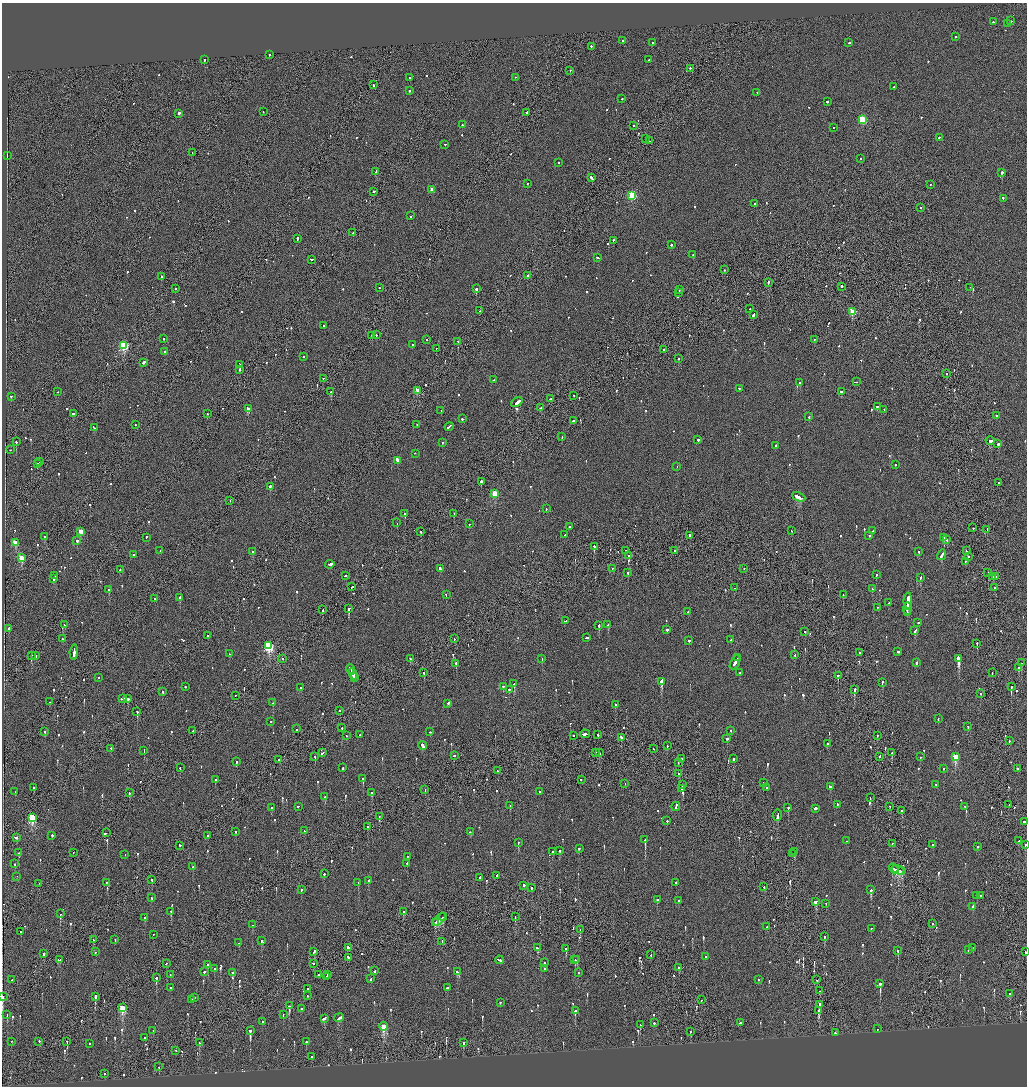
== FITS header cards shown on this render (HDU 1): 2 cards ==
NAXIS1  =                 2050
NAXIS2  =                 2168

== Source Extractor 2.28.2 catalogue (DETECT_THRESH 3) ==
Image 2050 x 2168 px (HDU 1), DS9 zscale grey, zoomed out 1/2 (1 PNG px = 2 x 2 image px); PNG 1029 x 1088 px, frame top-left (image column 2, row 2168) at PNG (2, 3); each listed source drawn as its Kron ellipse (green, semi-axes under 4 px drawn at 4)
Background -0.078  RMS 0.067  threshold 0.202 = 3 sigma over >= 5 px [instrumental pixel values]
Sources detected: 1025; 34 cannot appear on this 1/2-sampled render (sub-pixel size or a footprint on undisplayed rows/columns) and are neither listed nor drawn; of the other 991, the 500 brightest by FLUX_AUTO listed and drawn (491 fainter detections omitted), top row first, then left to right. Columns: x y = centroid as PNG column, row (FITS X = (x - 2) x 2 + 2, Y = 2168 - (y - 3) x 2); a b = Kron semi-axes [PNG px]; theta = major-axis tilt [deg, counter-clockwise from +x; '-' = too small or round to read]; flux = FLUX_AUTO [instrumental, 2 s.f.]
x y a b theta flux
1010 21 2 2 - 590
993 22 2 2 - 130
1008 24 2 2 - 290
956 37 2 2 - 210
623 41 3 2 - 150
653 43 2 2 - 370
849 43 2 2 - 190
591 47 2 2 - 140
269 55 2 2 - 300
205 60 2 2 - 240
648 60 2 2 - 110
690 69 2 2 - 120
570 71 2 1 - 120
410 78 2 2 - 270
515 78 2 1 - 68
373 85 2 2 - 170
894 87 2 2 - 70
409 91 2 2 - 320
757 93 2 2 - 82
622 99 2 2 - 100
827 102 2 2 - 300
263 112 2 2 - 78
527 113 3 2 - 120
179 114 2 2 - 390
862 120 3 3 - 830
462 125 2 2 - 160
634 126 2 2 - 74
834 128 2 2 - 69
939 138 2 1 - 120
645 139 2 2 - 95
649 141 2 2 - 180
445 145 2 2 - 71
192 153 2 1 - 180
7 156 2 1 - 120
861 159 2 2 - 71
558 163 2 2 - 85
376 172 3 2 - 460
1002 173 2 2 - 1200
591 178 4 2 - 220
527 184 2 2 - 72
930 185 2 1 - 99
432 190 2 2 - 120
374 192 2 2 - 160
632 196 3 3 - 900
1003 199 3 2 - 110
755 204 2 2 - 150
920 208 2 2 - 270
411 216 2 2 - 120
353 233 2 1 - 110
297 239 3 2 - 220
613 241 2 2 - 83
671 245 2 2 - 100
693 255 2 2 - 210
598 258 3 2 - 180
311 260 3 2 - 190
724 270 2 1 - 70
528 276 2 2 - 470
161 277 2 2 - 190
768 283 2 2 - 760
842 287 2 2 - 570
379 288 2 2 - 91
970 288 2 1 - 87
176 289 2 2 - 95
476 289 2 2 - 1100
679 290 4 2 - 460
679 292 2 1 - 210
750 309 2 1 - 94
479 311 2 2 - 73
852 312 3 3 - 420
753 315 3 2 - 400
324 326 2 2 - 93
376 335 2 2 - 110
372 336 2 1 - 72
164 339 2 2 - 77
427 340 2 2 - 110
814 340 2 2 - 95
458 342 2 2 - 110
412 345 2 2 - 80
124 346 3 3 - 1200
436 349 2 2 - 82
664 350 2 2 - 97
165 352 2 2 - 130
304 357 2 2 - 73
679 359 2 2 - 130
143 363 3 2 - 370
239 365 2 2 - 340
240 370 3 2 - 160
946 374 2 2 - 94
323 379 2 2 - 88
493 380 2 1 - 76
856 382 2 2 - 80
800 383 2 2 - 760
739 389 2 2 - 78
417 391 3 2 - 210
58 392 2 1 - 72
331 392 2 2 - 550
841 392 2 2 - 870
574 396 2 1 - 79
11 397 2 1 - 88
550 399 3 2 - 230
517 403 6 2 36 810
877 407 2 2 - 270
541 408 3 2 - 150
248 409 3 2 - 190
884 410 2 1 - 210
441 411 2 1 - 68
74 414 3 2 - 360
207 414 2 2 - 270
996 416 2 2 - 160
809 417 2 2 - 110
462 419 2 2 - 210
573 421 2 2 - 440
135 425 2 2 - 95
417 425 2 2 - 130
449 427 5 2 - 250
94 428 3 2 - 140
562 437 2 2 - 130
698 440 2 2 - 290
990 441 4 2 - 400
16 442 2 2 - 180
442 443 2 2 - 100
998 444 2 2 - 340
776 446 2 2 - 300
10 450 2 2 - 100
415 454 2 1 - 82
397 461 3 2 - 650
40 462 2 2 - 130
37 464 2 2 - 69
896 465 2 2 - 77
677 467 2 2 - 80
481 482 2 2 - 390
999 483 2 2 - 80
270 487 2 2 - 330
495 494 3 3 - 560
799 497 7 2 -24 750
230 501 2 1 - 68
546 509 2 2 - 79
405 514 2 2 - 120
454 514 2 1 - 74
397 523 2 1 - 71
470 524 2 2 - 110
570 527 2 2 - 340
973 528 2 2 - 72
987 530 2 1 - 95
791 531 2 2 - 99
873 531 2 2 - 81
81 532 3 3 - 330
421 532 3 2 - 190
565 535 2 2 - 93
689 536 3 2 - 160
869 536 2 2 - 110
44 537 2 2 - 210
146 538 2 2 - 85
944 538 2 2 - 420
947 540 2 2 - 120
77 541 2 2 - 250
15 543 3 3 - 300
594 547 2 2 - 400
160 551 2 2 - 70
625 551 2 1 - 130
675 551 2 2 - 240
967 551 3 2 - 82
252 552 2 2 - 120
919 552 2 2 - 200
134 555 2 2 - 97
942 555 5 2 - 630
629 556 2 2 - 290
969 557 2 1 - 76
22 558 3 3 - 380
966 562 3 2 - 230
330 565 5 2 - 590
440 569 3 2 - 190
612 569 2 1 - 95
744 569 2 1 - 77
120 570 2 2 - 85
628 573 2 2 - 160
988 573 2 2 - 450
876 575 2 2 - 120
55 576 2 2 - 160
345 576 2 2 - 130
992 577 2 2 - 170
996 577 2 2 - 210
920 578 2 2 - 220
53 579 2 2 - 160
352 587 3 2 - 110
735 588 2 1 - 100
995 588 2 1 - 74
872 589 2 1 - 150
109 590 2 2 - 140
446 595 2 2 - 86
843 595 2 1 - 94
180 598 2 2 - 340
155 599 2 1 - 72
908 601 8 2 87 730
889 603 2 1 - 96
878 608 2 2 - 69
349 609 3 2 - 650
907 609 6 2 85 910
323 610 3 1 - 140
688 612 2 1 - 87
907 613 2 1 - 210
566 621 3 2 - 250
918 623 2 2 - 170
64 625 2 2 - 87
608 625 2 2 - 110
599 626 3 2 - 290
9 629 3 2 - 160
667 630 2 2 - 610
915 631 4 2 - 170
805 632 2 2 - 78
208 636 2 2 - 88
587 638 3 2 - 130
62 639 2 2 - 98
454 639 2 1 - 85
731 640 2 2 - 78
689 641 2 2 - 110
977 644 3 2 - 140
269 646 4 3 - 1700
74 652 7 2 84 590
898 652 2 2 - 710
859 653 2 2 - 96
229 654 2 2 - 89
795 655 2 2 - 95
31 656 3 2 - 490
36 656 2 1 - 110
738 658 2 1 - 92
282 659 2 1 - 72
410 659 2 2 - 74
542 659 2 2 - 88
958 659 3 2 - 3700
735 663 8 2 61 540
917 663 2 2 - 110
1021 663 2 2 - 250
456 664 2 2 - 200
1018 668 2 2 - 88
350 669 5 2 - 360
424 673 2 2 - 480
740 673 2 2 - 88
992 673 2 1 - 150
353 674 6 2 -63 570
838 676 2 2 - 200
98 678 2 2 - 110
354 678 3 1 - 190
661 682 4 2 - 980
882 683 3 2 - 160
514 684 2 2 - 230
185 687 2 2 - 170
503 687 2 2 - 150
1011 687 3 2 - 360
301 688 2 2 - 140
509 690 2 2 - 96
854 690 3 2 - 300
163 692 2 2 - 130
980 694 2 1 - 90
235 696 2 2 - 69
122 699 4 2 - 200
128 699 2 2 - 580
49 702 2 1 - 79
273 703 2 2 - 94
448 704 3 2 - 120
615 705 2 2 - 200
340 711 2 2 - 86
137 712 2 1 - 370
938 719 2 2 - 71
271 722 2 2 - 71
968 727 2 2 - 78
342 728 2 2 - 400
297 729 2 1 - 110
193 731 2 1 - 170
731 731 2 2 - 90
44 732 2 1 - 95
430 732 2 2 - 100
585 734 5 2 - 370
360 735 2 2 - 90
597 735 2 2 - 270
346 736 2 1 - 71
573 736 2 2 - 77
877 736 2 2 - 94
621 738 3 2 - 230
727 739 2 2 - 400
1009 741 2 1 - 110
827 744 2 2 - 70
423 746 4 2 - 680
667 746 2 2 - 83
111 749 2 1 - 100
653 749 2 1 - 110
144 751 3 2 - 110
323 753 3 2 - 180
596 753 2 1 - 150
599 753 3 2 - 140
891 753 2 2 - 100
454 756 2 2 - 200
315 757 2 2 - 130
879 757 2 2 - 92
921 757 2 2 - 69
955 757 4 3 - 610
682 759 2 2 - 120
733 759 2 2 - 130
279 760 3 2 - 130
236 762 2 2 - 310
678 763 2 1 - 88
180 768 2 2 - 69
343 768 2 2 - 100
943 769 2 2 - 78
1017 769 2 2 - 110
497 771 2 2 - 92
679 774 3 1 - 210
363 779 2 2 - 360
215 780 2 2 - 120
581 780 2 2 - 260
763 783 2 2 - 73
625 784 2 1 - 95
682 785 2 1 - 190
936 785 2 2 - 80
830 787 3 2 - 140
34 788 2 2 - 130
767 788 2 2 - 390
682 789 2 2 - 230
425 790 2 1 - 89
15 792 2 2 - 120
539 792 2 2 - 130
129 793 2 2 - 80
372 793 3 2 - 180
325 797 2 2 - 250
870 798 2 1 - 100
837 805 2 2 - 91
1009 805 2 1 - 71
510 806 2 2 - 95
298 807 2 2 - 140
676 807 4 2 - 360
890 807 2 1 - 76
964 807 2 2 - 350
271 808 2 2 - 71
788 808 2 2 - 190
816 809 2 2 - 2100
902 811 2 2 - 160
777 816 6 2 81 550
379 817 2 1 - 200
32 818 4 3 - 1100
667 821 2 2 - 140
1024 822 2 2 - 160
367 827 2 1 - 280
304 831 2 2 - 86
235 832 2 2 - 130
470 832 2 2 - 81
106 833 3 1 - 430
52 836 2 2 - 220
208 836 2 2 - 94
17 838 2 2 - 200
645 840 2 2 - 760
846 841 2 2 - 140
1018 841 2 2 - 110
518 843 2 2 - 150
892 844 2 1 - 310
933 845 2 2 - 98
1025 845 2 2 - 98
180 846 2 2 - 200
978 847 2 2 - 160
579 849 2 2 - 200
560 851 2 2 - 92
552 852 2 2 - 330
795 852 2 2 - 230
19 853 3 2 - 100
73 853 2 1 - 200
792 854 2 1 - 180
125 855 2 2 - 110
407 857 2 2 - 110
15 864 2 2 - 70
407 864 2 2 - 270
193 867 2 2 - 71
894 869 5 3 - 350
898 870 7 2 -20 500
902 871 4 1 - 270
324 874 2 2 - 300
497 876 2 2 - 420
17 877 2 1 - 70
480 878 2 2 - 470
152 880 2 1 - 98
368 881 2 2 - 150
107 883 2 2 - 71
358 883 2 2 - 94
676 883 2 2 - 82
39 884 2 1 - 69
524 886 2 2 - 550
764 887 2 2 - 90
531 888 2 2 - 100
301 890 2 2 - 170
871 890 3 2 - 640
977 896 3 2 - 120
980 896 2 2 - 210
152 898 2 2 - 79
657 900 2 2 - 510
679 901 2 2 - 70
816 902 2 2 - 440
826 904 2 2 - 79
972 907 2 2 - 380
171 912 3 2 - 72
403 912 3 2 - 99
60 914 3 2 - 110
443 917 4 2 - 240
515 917 2 1 - 160
144 918 2 2 - 97
439 920 8 2 43 440
435 923 3 1 - 160
932 924 2 2 - 99
252 925 2 2 - 78
767 927 2 2 - 160
871 929 2 2 - 81
580 930 2 2 - 100
21 932 2 2 - 110
153 935 2 2 - 82
824 937 2 2 - 410
93 940 2 2 - 79
115 940 2 2 - 71
262 941 3 2 - 160
442 942 3 1 - 94
239 943 2 2 - 80
348 948 2 2 - 1200
537 948 2 2 - 110
973 948 2 2 - 85
566 949 2 2 - 150
968 950 2 2 - 130
898 951 3 2 - 100
95 952 2 2 - 70
314 952 3 2 - 200
1025 952 2 1 - 74
44 954 3 2 - 310
651 955 2 1 - 73
705 957 2 2 - 100
348 958 3 1 - 270
60 960 2 2 - 96
499 960 4 2 - 410
575 960 2 1 - 71
577 960 2 2 - 140
544 963 2 2 - 110
166 964 3 1 - 87
313 964 2 2 - 140
208 965 2 2 - 190
679 968 2 1 - 150
214 969 2 2 - 180
545 969 2 2 - 86
375 971 2 2 - 230
204 972 2 2 - 610
458 972 3 2 - 340
232 973 3 2 - 67
578 973 2 2 - 74
170 975 2 2 - 90
318 975 2 2 - 94
328 975 2 2 - 96
327 977 2 2 - 80
156 978 3 2 - 150
371 979 3 2 - 280
12 980 2 2 - 140
758 980 2 2 - 75
817 980 2 2 - 110
880 984 3 2 - 1600
170 988 2 2 - 86
447 988 2 2 - 130
307 989 2 2 - 80
819 991 2 1 - 120
1010 994 2 1 - 140
307 996 2 2 - 130
3 997 3 2 - 660
95 997 2 2 - 1400
194 998 2 2 - 330
192 1000 2 2 - 95
701 1000 2 1 - 93
500 1003 2 2 - 100
819 1005 3 2 - 420
289 1006 3 2 - 560
122 1008 4 3 - 730
301 1009 2 2 - 100
575 1011 2 2 - 310
818 1011 3 2 - 2000
7 1015 3 2 - 74
283 1015 2 2 - 91
339 1018 5 2 - 330
324 1019 4 2 - 250
263 1022 2 2 - 440
654 1023 2 2 - 180
741 1023 3 2 - 130
640 1025 2 1 - 120
383 1027 4 3 - 530
877 1029 2 2 - 120
153 1031 2 2 - 71
250 1031 3 2 - 1200
690 1032 2 1 - 78
836 1033 3 2 - 130
144 1038 2 2 - 120
11 1042 2 1 - 69
39 1042 2 2 - 89
67 1042 3 1 - 84
306 1042 2 2 - 260
199 1043 3 1 - 100
463 1043 3 2 - 170
89 1044 2 2 - 73
175 1051 2 2 - 100
311 1057 2 2 - 140
159 1067 2 2 - 94
104 1074 2 2 - 90
At the frame edge (FLAGS 8, measured only in part): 3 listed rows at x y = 1025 845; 1025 952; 3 997
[491 fainter detections neither listed nor drawn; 34 sub-pixel or undisplayed-footprint detections neither listed nor drawn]